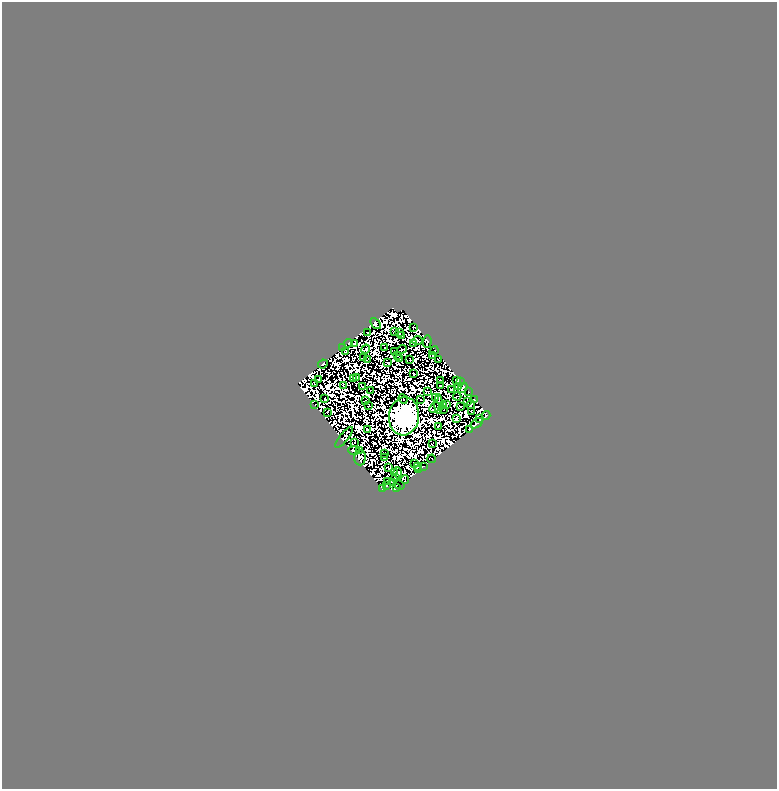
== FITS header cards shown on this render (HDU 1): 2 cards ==
NAXIS1  =                  775
NAXIS2  =                  787

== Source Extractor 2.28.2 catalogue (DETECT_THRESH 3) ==
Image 775 x 787 px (HDU 1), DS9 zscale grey, 1 PNG px = 1 image px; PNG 779 x 791 px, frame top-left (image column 1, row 787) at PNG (2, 2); each listed source drawn as its Kron ellipse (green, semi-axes under 4 px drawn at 4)
Background 0.533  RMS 2.8e-04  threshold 8.44e-04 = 3 sigma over >= 5 px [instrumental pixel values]
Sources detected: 234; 139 with non-positive FLUX_AUTO (blend fragments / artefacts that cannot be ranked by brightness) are neither listed nor drawn; the other 95 listed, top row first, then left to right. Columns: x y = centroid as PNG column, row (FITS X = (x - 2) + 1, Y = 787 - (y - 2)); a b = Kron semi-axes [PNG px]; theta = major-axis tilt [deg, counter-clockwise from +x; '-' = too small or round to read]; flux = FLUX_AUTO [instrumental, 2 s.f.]
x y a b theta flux
375 324 6 4 -48 29
413 327 2 2 - 24
394 332 2 2 - 5.9
399 332 3 2 - 8.5
368 333 2 2 - 24
402 336 2 2 - 21
417 341 5 3 - 12
427 342 6 3 87 25
348 343 4 3 - 93
354 343 3 2 - 3.5
414 343 4 3 - 12
342 347 2 2 - 23
385 348 2 2 - 18
366 349 4 2 - 10
402 349 5 2 - 14
346 351 4 2 - 11
395 351 2 2 - 17
434 351 4 2 - 19
397 355 3 2 - 5.8
433 355 3 2 - 50
364 358 3 2 - 15
399 358 2 2 - 24
368 359 2 2 - 18
410 360 3 2 - 24
438 360 2 2 - 13
388 362 4 3 - 30
323 364 5 3 - 46
413 373 3 2 - 17
357 377 4 2 - 9.8
318 379 3 2 - 33
354 379 4 2 - 28
440 380 3 2 - 11
456 380 4 2 - 5
461 382 3 2 - 23
314 383 2 2 - 30
343 385 3 2 - 15
441 386 3 3 - 23
458 386 4 2 - 30
363 387 2 2 - 11
463 388 6 2 52 32
451 389 4 2 - 11
370 391 3 2 - 1.2
428 391 3 2 - 8.1
468 392 2 2 - 13
457 396 4 2 - 21
436 397 4 2 - 0.29
325 399 2 2 - 27
403 399 5 2 - 13
421 399 3 2 - 14
475 400 2 2 - 28
365 401 3 2 - 13
467 402 3 2 - 6.4
438 404 10 3 -88 12
447 404 2 2 - 16
315 405 2 2 - 13
368 405 3 2 - 2
443 405 2 2 - 0.76
470 405 4 2 - 11
461 406 2 2 - 0.95
434 408 6 4 44 54
444 409 3 2 - 13
327 412 3 2 - 12
472 412 3 3 - 11
404 416 19 15 83 160000
486 416 4 2 - 31
479 418 3 2 - 16
457 419 3 3 - 18
477 423 7 3 32 0.71
438 426 3 2 - 3.1
367 429 4 2 - 11
469 429 2 2 - 13
344 437 13 4 51 45
354 442 2 2 - 6.2
432 444 2 2 - 18
354 450 6 3 -2 15
359 450 3 2 - 19
385 454 3 2 - 24
360 458 7 6 - 17
385 458 3 2 - 16
432 459 4 2 - 10
414 464 3 2 - 6.5
417 466 3 2 - 10
423 467 2 2 - 11
388 468 4 2 - 8.3
418 470 3 2 - 23
394 472 3 2 - 5.3
398 473 5 3 - 16
395 477 3 2 - 26
405 480 4 2 - 5.1
388 481 3 2 - 14
392 483 2 2 - 26
399 485 6 2 -33 20
386 486 3 2 - 16
396 487 4 2 - 10
383 488 4 3 - 140
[139 non-positive-flux detections neither listed nor drawn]